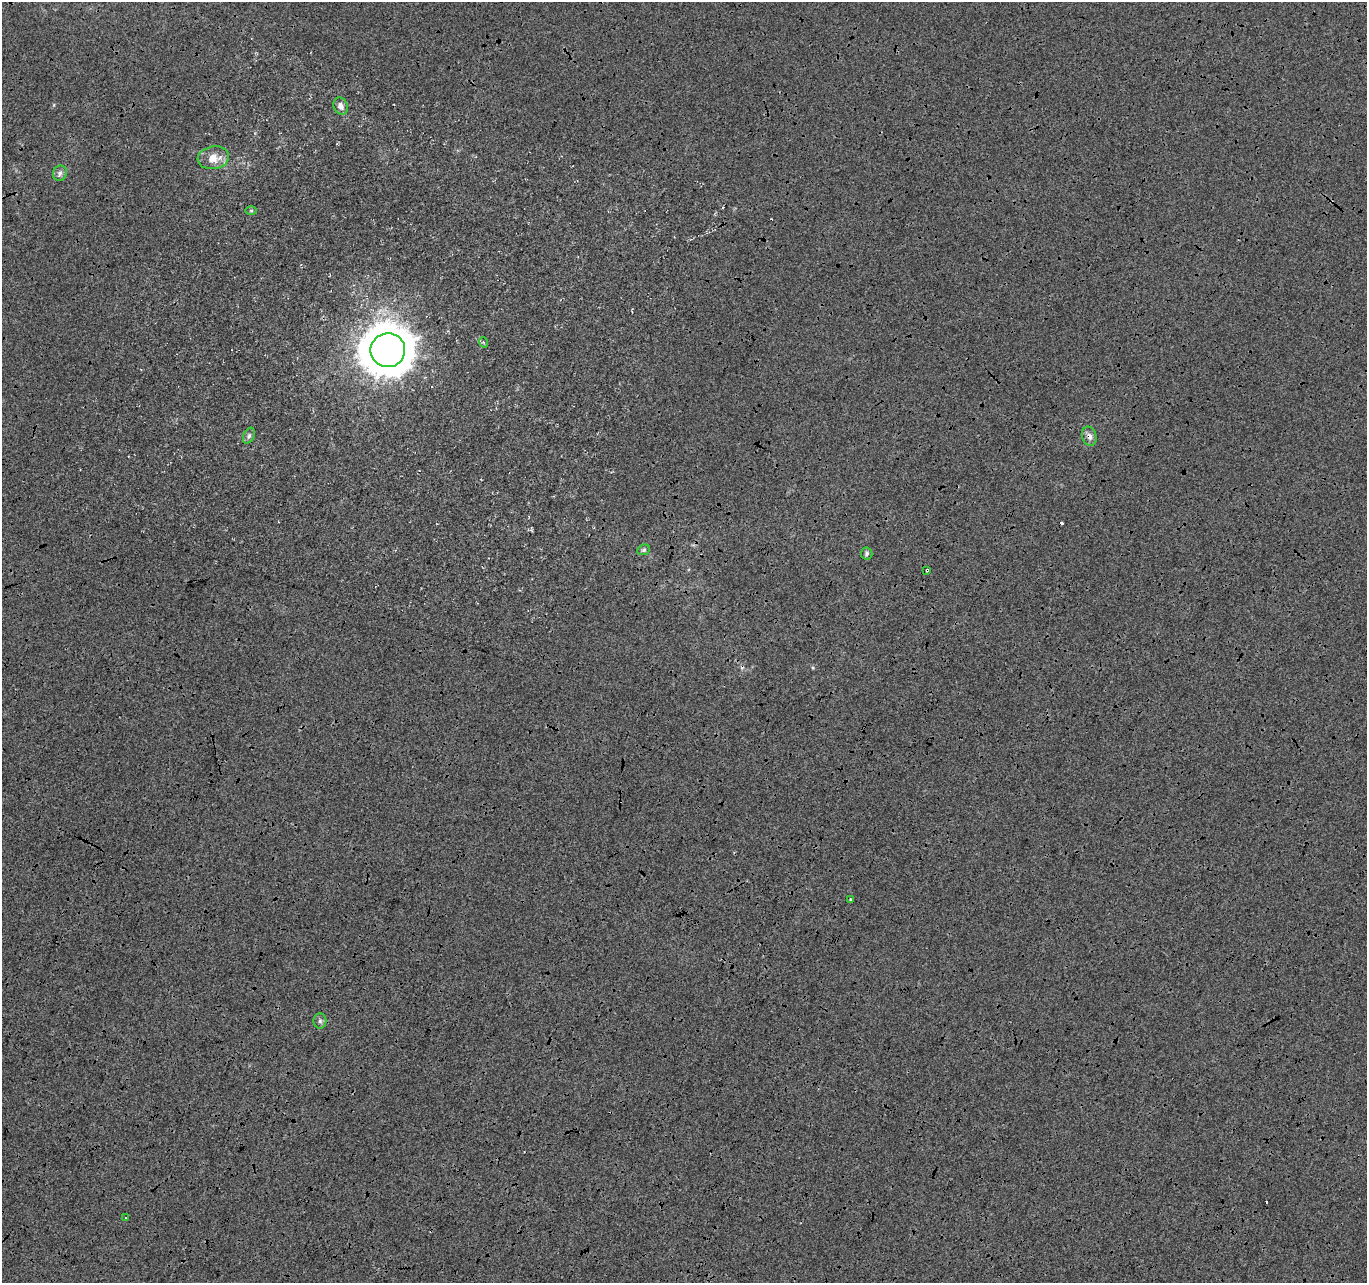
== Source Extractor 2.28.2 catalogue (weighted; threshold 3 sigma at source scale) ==
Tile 7 of 4 x 4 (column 3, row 2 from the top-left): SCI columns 2739-4103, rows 2838-4118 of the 5468 x 5612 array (HDU 1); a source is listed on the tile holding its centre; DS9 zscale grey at full resolution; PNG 1369 x 1285 px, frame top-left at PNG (2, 2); each listed source drawn as its Kron ellipse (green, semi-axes under 4 px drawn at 4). Shown black and unused: <1% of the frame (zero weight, under 3 of 4 exposures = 2% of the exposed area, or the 3 px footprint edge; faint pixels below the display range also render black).
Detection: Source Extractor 2.28.2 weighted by HDU 2 'WHT'; one run over the whole footprint, this tile lists its part. Background -0.00824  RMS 0.0063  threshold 0.0283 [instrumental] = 3 sigma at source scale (4.5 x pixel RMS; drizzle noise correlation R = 1.50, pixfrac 1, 0.0396/0.0396 arcsec/px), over >= 5 px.
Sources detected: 19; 5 cosmic-ray / hot-pixel residue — neither listed nor drawn; the other 14 listed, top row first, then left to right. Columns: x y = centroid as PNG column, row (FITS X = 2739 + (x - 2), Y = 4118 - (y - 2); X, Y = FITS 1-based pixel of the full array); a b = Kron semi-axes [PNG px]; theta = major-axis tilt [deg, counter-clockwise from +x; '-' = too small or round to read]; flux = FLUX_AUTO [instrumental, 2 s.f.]
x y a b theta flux
341 106 9 7 -65 3.1
213 158 16 11 8 8.6
60 173 8 7 - 1.9
251 210 5 3 - 0.62
483 342 5 3 - 0.69
388 350 17 17 - 1700
249 436 8 5 64 1.6
1089 436 10 7 -74 3
644 550 6 5 - 1
867 554 6 6 - 1.2
927 570 3 3 - 1.2
851 900 3 3 - 0.84
320 1021 8 6 90 1.5
126 1218 4 2 - 0.52
Overlapping masked pixels (flux is a lower limit): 2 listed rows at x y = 1089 436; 927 570